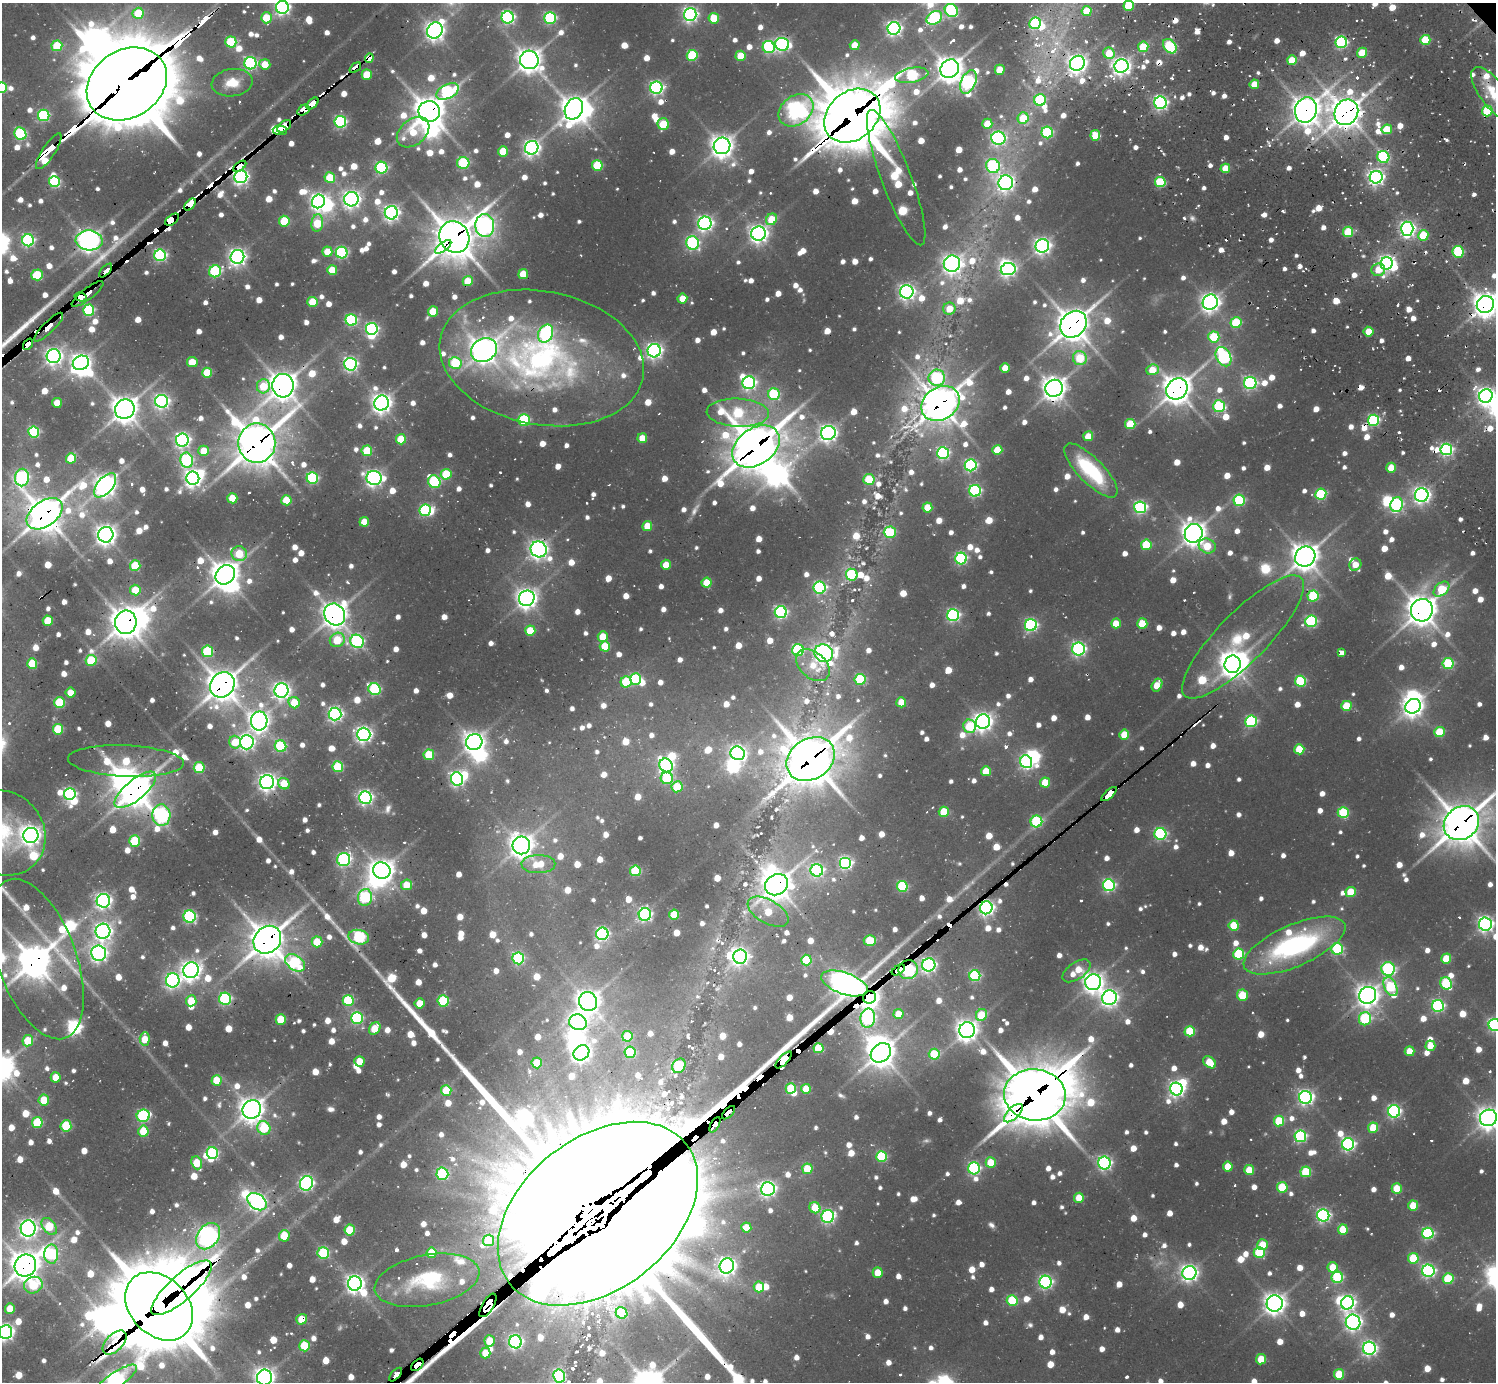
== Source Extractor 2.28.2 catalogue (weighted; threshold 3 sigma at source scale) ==
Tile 7 of 4 x 4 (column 3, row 2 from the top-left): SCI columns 3256-4749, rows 3374-4753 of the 6308 x 6285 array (HDU 1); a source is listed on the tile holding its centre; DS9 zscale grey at full resolution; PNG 1498 x 1384 px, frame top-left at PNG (2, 3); each listed source drawn as its Kron ellipse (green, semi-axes under 4 px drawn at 4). Shown black and unused: <1% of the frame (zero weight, under 2 of 3 exposures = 12% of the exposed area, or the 3 px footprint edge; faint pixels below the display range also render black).
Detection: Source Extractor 2.28.2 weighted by HDU 2 'WHT'; one run over the whole footprint, this tile lists its part. Background 0.152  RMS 0.011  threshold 0.051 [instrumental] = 3 sigma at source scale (4.5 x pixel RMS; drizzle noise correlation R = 1.50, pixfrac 1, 0.05/0.05 arcsec/px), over >= 5 px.
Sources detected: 1555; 15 too faint to see at this stretch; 39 inside a brighter object's white glare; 42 cosmic-ray / hot-pixel residue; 5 long thin detections or spike segments (spike, bleed or trail) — neither listed nor drawn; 26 inside a brighter listed object's ellipse — not listed separately; of the other 1428, all 500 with FLUX_AUTO >= 26.5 (the completeness limit of this list) listed and drawn (928 fainter detections not listed), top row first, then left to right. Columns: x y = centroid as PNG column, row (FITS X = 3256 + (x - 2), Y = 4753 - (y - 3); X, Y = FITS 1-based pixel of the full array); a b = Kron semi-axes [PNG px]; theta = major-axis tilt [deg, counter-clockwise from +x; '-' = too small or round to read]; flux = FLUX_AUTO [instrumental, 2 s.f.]
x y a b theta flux
1129 6 5 5 - 68
282 7 6 6 - 450
951 10 7 6 - 200
1087 11 5 5 - 47
138 13 5 5 - 61
690 14 6 6 - 430
508 17 6 6 - 310
266 18 5 5 - 51
550 18 6 5 - 180
714 18 5 5 - 49
934 18 8 6 31 190
1035 23 6 5 - 150
894 28 6 6 - 440
435 30 8 7 - 850
1425 40 5 5 - 67
231 42 5 5 - 100
1341 42 6 5 - 220
782 44 7 6 - 350
855 45 5 5 - 34
57 46 5 5 - 68
1170 46 8 6 -50 110
769 47 6 6 - 170
1143 47 5 5 - 66
1109 53 6 5 - 40
1362 53 5 5 - 41
692 55 5 5 - 100
741 56 5 5 - 41
369 58 5 4 - 41
529 60 9 9 - 1300
1292 60 5 5 - 49
250 63 6 6 - 240
1077 63 8 7 - 790
265 64 5 5 - 28
1121 66 7 6 - 710
355 68 7 3 40 140
950 69 10 8 43 1500
1000 70 5 5 - 35
367 74 5 5 - 42
912 75 17 7 10 150
968 82 12 7 67 320
232 83 20 13 8 30
127 84 42 34 32 17000
1254 84 5 4 - 35
2 88 5 5 - 97
656 88 6 6 - 350
448 91 12 7 27 220
1494 94 32 13 -53 34
1040 100 6 5 - 120
1160 103 6 6 - 360
312 104 7 4 44 460
574 109 11 8 65 1400
303 110 7 4 31 350
796 110 19 14 37 760
1306 110 13 10 71 1800
429 111 11 10 - 2100
1487 111 5 5 - 81
1346 112 13 11 58 1900
44 115 6 5 - 160
852 116 31 24 40 6700
1023 118 6 5 - 42
340 122 6 6 - 220
663 124 6 5 - 62
987 124 5 5 - 33
284 126 8 5 37 900
1387 129 5 5 - 42
280 130 7 5 -3 970
413 132 18 12 39 45
1047 132 6 5 - 140
20 134 6 5 - 150
1095 135 5 5 - 45
998 138 7 6 - 330
722 146 8 8 - 1100
532 148 7 6 - 570
49 151 21 6 57 230
503 151 5 5 - 42
1383 157 6 5 - 160
463 163 6 6 - 110
597 165 5 5 - 83
240 166 7 3 38 210
993 166 7 6 - 200
381 168 6 6 - 170
1225 168 5 4 - 36
241 177 6 6 - 450
1376 177 6 6 - 510
330 178 5 5 - 63
896 178 72 15 -69 140
54 182 5 5 - 140
1160 182 5 5 - 84
1006 183 7 7 - 550
351 199 7 7 - 610
318 201 7 6 - 570
190 205 7 4 48 1200
391 213 6 6 - 520
772 219 6 5 - 47
172 220 8 4 38 1800
284 221 5 5 - 65
317 223 9 6 82 60
705 223 7 6 - 500
485 225 11 9 -87 590
1407 229 7 6 - 460
1348 232 5 5 - 82
759 234 7 7 - 750
1423 235 5 5 - 53
454 237 16 14 -57 3200
28 240 6 6 - 240
89 240 13 10 -3 1100
693 243 7 6 - 210
1042 246 7 6 - 580
443 247 9 4 38 330
327 252 5 5 - 32
1458 252 6 5 - 99
342 253 6 6 - 190
160 255 6 6 - 230
237 257 7 6 - 640
1387 263 6 6 - 460
952 264 8 8 - 730
1008 269 7 6 - 440
332 270 5 5 - 46
1378 270 7 6 - 27
106 271 8 3 48 270
215 271 6 6 - 150
523 274 5 5 - 42
37 275 6 5 - 68
468 281 5 5 - 46
907 292 7 6 - 520
87 294 19 5 37 850
81 297 6 3 -16 1100
682 298 5 5 - 29
313 302 5 5 - 51
1210 302 8 7 - 770
1485 304 9 8 - 1400
949 309 6 6 - 27
89 310 5 5 - 140
433 311 5 5 - 43
351 320 6 5 - 170
1236 323 5 5 - 86
1073 324 14 12 47 2200
49 327 19 5 45 460
372 329 6 6 - 260
1369 332 5 5 - 31
546 334 9 7 64 200
1214 337 5 5 - 83
28 344 6 4 52 220
484 350 13 11 31 1400
654 351 6 6 - 490
54 356 7 7 - 630
1223 357 10 7 -62 270
542 358 103 67 -11 490
1080 358 7 7 - 68
192 362 5 5 - 32
81 363 8 7 - 780
455 363 6 6 - 94
350 364 6 6 - 360
1005 368 5 4 - 27
1152 370 6 5 - 34
207 373 5 5 - 58
937 378 8 8 - 140
749 383 6 6 - 350
1250 383 6 6 - 280
263 386 7 6 - 48
283 386 12 10 -85 1700
1054 388 9 8 - 1200
1177 389 11 10 - 1900
774 394 6 6 - 120
1486 396 7 6 - 660
162 401 6 6 - 400
57 403 5 5 - 27
382 403 7 7 - 900
940 403 20 16 33 2400
1219 406 6 6 - 140
125 409 10 9 - 1600
738 413 31 14 -3 150
524 420 5 5 - 140
1373 420 5 5 - 200
1130 424 5 5 - 56
34 432 5 5 - 140
828 433 7 7 - 620
1088 436 5 5 - 30
642 438 5 5 - 32
401 439 5 5 - 56
182 440 6 6 - 450
257 443 20 18 -90 3400
756 446 26 18 36 4100
1446 449 6 6 - 260
997 450 5 5 - 51
204 451 5 5 - 30
367 451 5 5 - 65
943 453 6 6 - 230
71 458 5 5 - 54
187 460 7 6 - 190
971 465 6 6 - 250
1391 468 5 5 - 27
1091 470 35 12 -46 100
446 474 5 5 - 65
22 478 9 7 88 240
193 478 6 6 - 610
312 478 5 5 - 180
374 478 7 7 - 580
869 479 5 5 - 67
434 482 6 6 - 170
105 485 14 7 50 1200
975 491 6 6 - 220
1321 494 5 5 - 120
1422 495 7 6 - 580
232 498 5 5 - 45
286 500 5 5 - 50
1239 500 5 5 - 130
1397 505 7 6 - 200
1140 507 6 6 - 270
927 508 5 5 - 38
425 510 6 5 - 150
45 514 20 12 36 2600
364 522 5 5 - 29
647 526 5 5 - 33
890 532 6 5 - 85
1194 533 9 9 - 1300
106 535 8 7 - 940
1146 545 5 5 - 68
1207 546 8 7 - 33
539 549 8 7 - 770
239 554 7 7 - 57
1305 557 10 9 - 1600
961 558 6 6 - 220
666 565 5 5 - 27
1355 565 6 5 - 28
135 566 5 5 - 66
225 575 10 8 42 1800
852 575 6 5 - 100
707 583 5 5 - 40
820 588 6 6 - 230
1441 589 9 6 42 58
135 590 5 5 - 38
1313 596 5 5 - 110
527 598 8 7 - 1000
1422 610 11 11 - 1900
781 612 6 6 - 250
335 614 11 10 - 1500
953 615 6 6 - 260
48 621 5 5 - 45
1311 621 6 5 - 180
126 622 12 10 82 2100
1116 623 5 5 - 31
1142 624 5 5 - 49
1031 625 6 6 - 260
530 631 5 5 - 46
603 637 5 5 - 35
1243 637 83 25 45 110
337 640 8 7 - 53
357 641 7 6 - 270
605 646 5 5 - 48
1079 649 6 6 - 330
798 650 6 6 - 160
207 651 5 5 - 110
824 653 9 8 - 570
1341 653 4 4 - 62
91 660 5 5 - 74
32 663 5 5 - 57
1448 663 5 5 - 110
1233 664 9 8 - 1200
813 665 19 12 -41 32
636 679 6 5 - 120
860 679 5 5 - 110
1300 681 5 5 - 120
626 682 5 5 - 79
222 685 13 11 52 2300
1157 685 7 5 61 33
374 689 6 5 - 170
281 690 7 7 - 590
70 693 5 5 - 30
901 702 5 5 - 38
60 703 5 5 - 86
294 703 6 5 - 37
1346 706 5 5 - 61
1413 706 8 7 - 890
335 714 6 6 - 370
259 721 9 8 - 970
1251 721 6 6 - 170
983 722 7 7 - 780
970 726 6 6 - 81
58 729 5 5 - 74
1439 732 5 5 - 56
364 734 6 6 - 530
1124 735 5 5 - 41
235 742 6 6 - 31
247 742 7 7 - 440
474 742 8 7 - 990
281 746 6 5 - 140
1299 749 5 5 - 52
738 753 7 6 - 530
429 755 5 5 - 65
811 759 26 20 33 3900
126 761 58 15 -2 91
1026 762 6 6 - 230
666 765 7 6 - 370
338 767 5 5 - 96
199 768 5 5 - 70
986 771 5 5 - 33
667 778 6 6 - 100
457 779 6 6 - 370
267 782 7 7 - 730
1045 782 5 5 - 38
284 784 6 5 - 41
677 787 5 5 - 64
135 790 25 10 40 2300
70 794 6 6 - 240
1109 794 10 4 41 270
365 797 6 6 - 410
944 812 5 5 - 51
1343 813 5 5 - 96
161 815 10 9 - 410
1036 821 6 6 - 140
1461 823 19 16 39 3200
3 833 44 40 -47 96
1160 834 6 6 - 220
31 835 7 7 - 840
135 841 5 5 - 75
521 845 9 8 - 1200
344 859 7 6 - 260
845 863 6 6 - 270
538 864 17 9 1 31
817 870 6 6 - 250
382 871 9 8 - 1300
635 871 5 5 - 110
407 885 5 5 - 32
777 885 12 10 31 1800
1109 885 6 6 - 240
902 886 5 5 - 120
1351 892 5 5 - 48
365 897 8 7 - 170
103 901 7 6 - 500
986 908 6 6 - 480
768 912 22 11 -30 41
645 915 6 6 - 290
674 915 5 5 - 56
190 917 6 6 - 220
1485 924 6 6 - 490
1234 925 5 5 - 53
103 931 7 7 - 690
602 934 6 6 - 290
359 937 10 7 -12 200
267 940 15 13 48 2700
870 940 6 5 - 59
317 942 5 5 - 45
1294 946 55 21 23 240
1337 949 6 5 - 150
99 953 7 7 - 560
1239 954 5 5 - 100
740 957 7 7 - 520
518 958 6 6 - 160
37 959 84 39 -70 2600
1446 959 5 5 - 47
806 960 5 5 - 82
295 963 11 7 -37 150
929 965 7 6 - 410
1388 969 7 6 - 190
191 970 8 7 - 910
898 970 7 4 35 860
908 970 10 9 - 400
1076 971 16 8 34 32
975 976 5 5 - 150
173 980 7 7 - 410
1093 982 8 8 - 930
844 983 24 11 -19 1400
1446 983 6 5 - 110
1391 987 10 6 -65 120
1242 995 5 5 - 49
1368 995 9 8 - 1100
869 997 6 6 - 1100
1109 998 7 7 - 610
225 999 6 6 - 190
348 1000 5 5 - 96
191 1001 5 5 - 38
443 1001 5 5 - 120
588 1002 10 9 - 1200
420 1003 5 5 - 29
1438 1006 6 6 - 230
898 1014 5 5 - 32
981 1015 6 5 - 52
357 1018 6 6 - 180
868 1018 9 7 79 280
281 1019 5 5 - 48
1365 1019 6 6 - 130
578 1022 9 8 - 510
1495 1025 6 6 - 260
375 1028 7 5 56 43
967 1030 8 8 - 1000
1190 1031 5 5 - 71
627 1036 5 5 - 44
145 1039 7 5 86 31
28 1041 5 5 - 46
1430 1046 5 5 - 31
818 1048 5 5 - 64
1409 1051 5 5 - 31
630 1052 6 5 - 100
581 1053 8 7 - 740
881 1053 11 8 39 1700
934 1054 5 5 - 63
784 1060 11 4 46 2900
359 1061 5 5 - 27
1209 1062 7 5 -40 33
537 1063 5 5 - 39
679 1066 7 6 - 110
56 1077 5 5 - 29
216 1080 5 5 - 40
791 1088 5 5 - 55
806 1089 5 5 - 31
1176 1089 6 6 - 480
446 1090 5 5 - 41
1035 1095 31 25 -6 6300
1306 1097 6 6 - 450
44 1100 5 5 - 43
252 1109 10 8 47 1500
1394 1111 6 6 - 260
729 1113 8 4 46 410
1013 1113 12 5 44 290
143 1116 6 6 - 180
1488 1118 8 8 - 1100
1279 1121 5 5 - 72
37 1122 5 5 - 86
715 1125 8 4 61 280
66 1126 5 5 - 85
264 1128 7 6 - 73
1373 1128 5 5 - 46
143 1131 5 5 - 47
1300 1136 6 6 - 200
1348 1144 6 6 - 310
212 1153 6 5 - 150
881 1156 5 5 - 110
197 1163 6 5 - 43
991 1163 5 5 - 43
1104 1163 6 6 - 340
1228 1166 5 5 - 33
974 1168 6 6 - 220
807 1169 5 5 - 50
1249 1170 5 5 - 45
1306 1172 5 5 - 81
442 1174 6 6 - 130
306 1183 7 6 - 350
1282 1187 5 5 - 67
768 1189 7 7 - 460
1397 1189 5 5 - 51
1079 1198 5 5 - 33
257 1202 11 7 -36 580
1413 1206 5 5 - 47
815 1208 6 5 - 41
598 1214 113 75 39 160000
1323 1215 6 6 - 320
828 1217 6 6 - 270
49 1226 9 6 -52 63
28 1228 8 7 - 670
746 1228 5 5 - 31
350 1230 5 5 - 60
1343 1230 5 5 - 53
1428 1233 6 5 - 200
208 1236 14 10 54 830
284 1236 6 5 - 40
488 1240 6 5 - 33
1262 1245 5 5 - 35
1259 1252 5 5 - 95
323 1253 6 6 - 120
431 1253 5 5 - 35
51 1254 9 7 90 120
1413 1258 5 5 - 70
25 1265 11 10 - 2100
727 1266 8 7 - 690
1333 1267 5 5 - 35
1428 1271 6 6 - 310
878 1273 5 5 - 29
1189 1273 7 7 - 600
1337 1277 5 5 - 140
1448 1279 5 5 - 89
427 1280 53 25 11 100
1046 1282 6 6 - 300
355 1283 7 7 - 690
33 1285 9 8 - 67
759 1287 5 5 - 45
181 1288 38 12 42 950
1012 1300 5 5 - 86
1275 1303 8 8 - 1000
1347 1303 7 6 - 410
488 1305 13 5 59 5400
159 1306 38 29 -46 12000
10 1309 5 5 - 29
622 1313 6 5 - 83
302 1319 5 5 - 38
1353 1322 7 7 - 550
5 1332 7 6 - 570
490 1341 6 5 - 37
515 1342 6 6 - 400
115 1343 15 8 45 260
305 1346 5 5 - 64
1369 1348 6 6 - 420
485 1353 5 5 - 33
1261 1359 5 5 - 42
417 1365 7 4 45 1500
1339 1374 5 5 - 57
396 1375 8 3 48 270
559 1376 6 6 - 190
264 1377 8 7 - 970
115 1381 26 7 35 640
Overlapping masked pixels (flux is a lower limit): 75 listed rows (the first 20) at x y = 369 58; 1077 63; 355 68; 127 84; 312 104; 303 110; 1306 110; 429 111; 1346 112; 852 116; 284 126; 280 130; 49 151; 240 166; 241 177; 1006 183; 190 205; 172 220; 1423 235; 454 237
Isophote crosses this tile's border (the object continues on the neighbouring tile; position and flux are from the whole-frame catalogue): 17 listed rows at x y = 1129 6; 282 7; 2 88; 1494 94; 1485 304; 1486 396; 1461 823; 3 833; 37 959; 1495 1025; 1488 1118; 598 1214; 25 1265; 5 1332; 559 1376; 264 1377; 115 1381
Unlisted compact peaks at least as high as the median listed source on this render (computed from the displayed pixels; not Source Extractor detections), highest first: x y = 24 326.